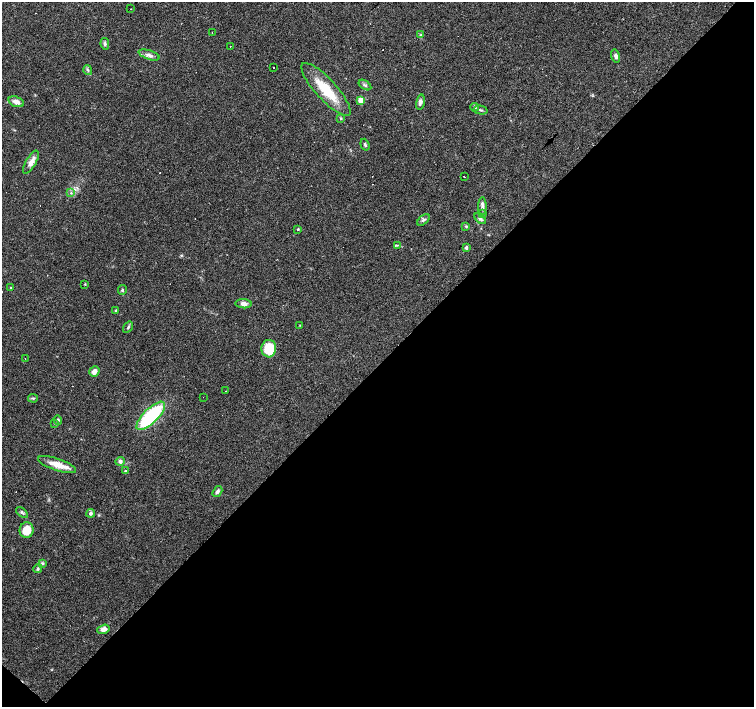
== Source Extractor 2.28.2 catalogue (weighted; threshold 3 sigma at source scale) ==
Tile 15 of 4 x 4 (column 3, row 4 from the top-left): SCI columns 3009-4511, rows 160-1568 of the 6017 x 6019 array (HDU 1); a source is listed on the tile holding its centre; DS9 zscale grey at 2 x 2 block average (1 PNG px = mean of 2 x 2 image px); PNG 756 x 709 px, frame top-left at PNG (2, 2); each listed source drawn as its Kron ellipse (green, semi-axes under 4 px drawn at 4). Shown black and unused: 49% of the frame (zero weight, under 2 of 3 exposures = <1% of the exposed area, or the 3 px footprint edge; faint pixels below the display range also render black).
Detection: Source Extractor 2.28.2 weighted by HDU 2 'WHT'; one run over the whole footprint, this tile lists its part. Background 0.0781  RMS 0.006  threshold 0.027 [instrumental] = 3 sigma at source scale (4.5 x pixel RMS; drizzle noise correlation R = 1.50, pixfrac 1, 0.0396/0.0396 arcsec/px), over >= 5 px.
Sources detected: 66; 8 cosmic-ray / hot-pixel residue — neither listed nor drawn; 3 inside a brighter listed object's ellipse — not listed separately; the other 55 listed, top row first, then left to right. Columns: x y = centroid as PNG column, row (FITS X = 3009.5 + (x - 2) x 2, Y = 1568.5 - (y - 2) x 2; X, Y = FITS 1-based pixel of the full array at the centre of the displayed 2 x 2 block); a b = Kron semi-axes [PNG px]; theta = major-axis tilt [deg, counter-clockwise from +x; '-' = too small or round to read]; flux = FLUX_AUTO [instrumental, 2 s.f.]
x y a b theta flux
131 9 2 2 - 0.61
212 32 2 2 - 1.3
420 35 4 3 - 1.6
105 44 6 4 -81 2.6
230 46 2 2 - 1.2
149 55 11 4 -19 5.6
616 56 6 4 -75 4.2
274 68 2 2 - 2
88 70 5 3 - 2
365 85 7 3 -34 2.5
326 89 34 10 -48 46
361 100 3 3 - 21
16 102 8 5 -21 8.3
420 102 8 4 78 4.5
475 107 4 3 - 1.8
481 110 7 3 -14 2.3
341 118 4 3 - 1.5
365 145 6 3 -71 2.1
31 162 13 5 60 10
465 177 2 2 - 2.9
71 193 3 3 - 1.4
482 207 9 4 89 4.9
482 214 2 2 - 17
480 219 7 4 -43 3.4
423 220 7 3 39 2.6
466 226 4 3 - 1.7
298 229 3 3 - 1.4
397 245 4 3 - 1.3
466 248 3 3 - 2.7
85 284 3 3 - 0.96
10 288 3 2 - 0.87
122 290 5 3 - 2
243 304 8 4 -4 6.8
116 311 3 2 - 1.5
300 325 3 2 - 0.61
128 327 6 3 56 2
269 349 9 7 87 37
25 359 2 2 - 0.5
94 371 6 4 53 8.1
226 391 2 2 - 0.72
203 397 2 2 - 0.68
33 398 5 3 - 2
151 416 19 7 45 140
58 420 4 3 - 2
54 423 3 3 - 1
120 461 4 4 - 3.4
57 465 20 6 -19 20
125 471 3 3 - 1.2
217 491 6 4 57 3.7
22 512 7 4 -39 2.8
91 513 4 3 - 3.6
27 530 8 7 - 24
42 563 4 3 - 1.7
38 569 4 4 - 2.1
103 629 6 4 17 7.1